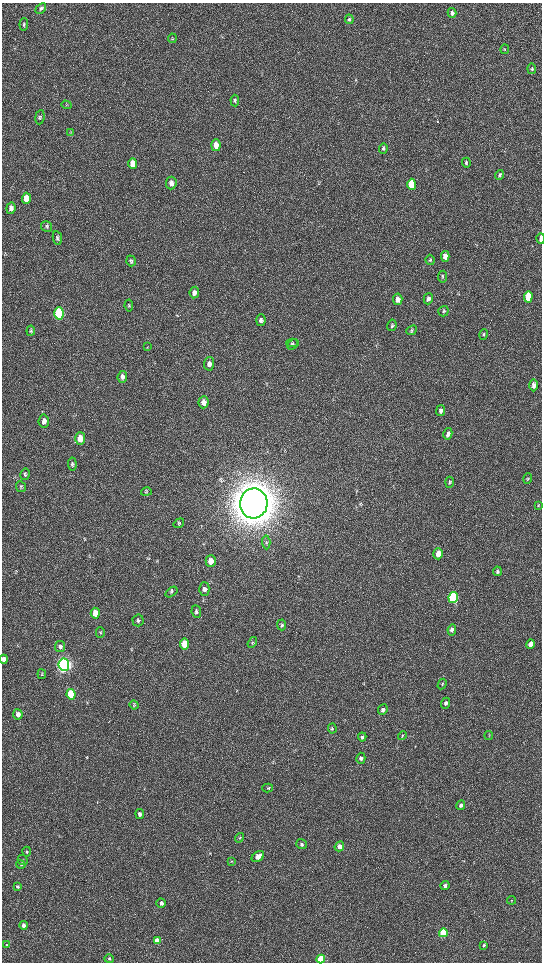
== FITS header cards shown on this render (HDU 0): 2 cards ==
NAXIS1  =                 1080 / length of data axis 1
NAXIS2  =                 1920 / length of data axis 2

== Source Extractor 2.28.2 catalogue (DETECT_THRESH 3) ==
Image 1080 x 1920 px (HDU 0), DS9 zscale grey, zoomed out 1/2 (1 PNG px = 2 x 2 image px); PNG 544 x 964 px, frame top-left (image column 1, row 1919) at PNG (2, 3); each listed source drawn as its Kron ellipse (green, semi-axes under 4 px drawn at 4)
Background 522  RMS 35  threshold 106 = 3 sigma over >= 5 px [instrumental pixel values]
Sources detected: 115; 3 cannot appear on this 1/2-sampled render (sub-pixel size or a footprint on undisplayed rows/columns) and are neither listed nor drawn; the other 112 listed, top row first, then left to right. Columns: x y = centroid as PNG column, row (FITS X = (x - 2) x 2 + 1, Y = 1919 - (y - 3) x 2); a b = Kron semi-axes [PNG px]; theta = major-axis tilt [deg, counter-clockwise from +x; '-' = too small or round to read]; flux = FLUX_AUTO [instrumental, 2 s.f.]
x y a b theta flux
41 9 6 4 43 1.7e+04
452 13 5 3 - 2.4e+04
349 19 4 4 - 1.3e+04
24 24 6 4 82 1.0e+04
172 38 5 4 - 8.5e+03
505 49 5 2 - 4.9e+03
532 69 5 3 - 9.9e+03
235 100 6 4 -85 1.2e+04
66 105 5 3 - 7.1e+03
40 117 7 4 83 1.4e+04
71 133 4 3 - 6.3e+03
216 145 6 4 86 6.0e+04
383 149 5 3 - 1.1e+04
133 163 5 4 - 1.0e+05
466 163 5 3 - 1.1e+04
499 175 5 4 - 1.0e+04
171 183 6 5 - 3.5e+04
412 184 5 4 - 3.6e+05
27 198 5 4 - 1.4e+05
11 208 6 4 83 3.0e+04
47 227 5 5 - 1.5e+04
57 238 7 4 -80 1.5e+04
541 238 5 2 - 3.3e+04
445 256 5 4 - 6.3e+04
430 260 5 4 - 9.5e+03
131 261 5 4 - 1.1e+04
442 277 6 3 83 8.6e+03
194 293 6 5 - 3.0e+04
528 297 5 4 - 2.9e+05
398 299 6 4 -85 4.2e+04
428 299 6 4 73 2.4e+04
129 305 6 4 -82 1.0e+04
443 311 5 5 - 1.2e+04
59 313 6 5 - 8.7e+05
261 320 6 4 88 2.3e+04
392 325 6 4 79 1.1e+04
412 330 6 4 40 1.0e+04
31 331 5 4 - 9.3e+03
484 334 5 4 - 9.8e+03
293 343 6 3 1 1.0e+04
293 344 6 4 42 1.2e+04
147 347 3 3 - 6.4e+03
209 364 6 5 - 3.6e+04
122 377 6 5 - 2.9e+04
534 385 6 4 89 2.8e+04
204 402 6 5 - 5.2e+04
441 410 6 4 79 2.2e+04
44 421 6 5 - 3.9e+04
448 434 6 4 77 2.8e+04
80 438 6 5 - 1.2e+05
72 464 6 4 -86 1.4e+04
25 474 6 4 78 1.3e+04
528 479 5 3 - 7.3e+03
450 482 5 3 - 1.0e+04
21 487 6 5 - 1.2e+04
146 492 5 4 - 9.5e+03
254 503 15 13 86 2.8e+07
538 506 4 3 - 5.8e+03
179 523 5 4 - 8.8e+03
266 542 7 3 -86 9.1e+03
438 554 5 4 - 7.0e+04
211 561 6 5 - 6.8e+04
497 571 5 4 - 1.1e+04
204 589 6 5 - 2.5e+04
171 592 7 4 36 1.2e+04
453 598 6 4 79 9.7e+05
196 611 6 5 - 1.7e+04
95 613 5 4 - 8.8e+04
138 620 6 5 - 1.7e+04
282 625 5 4 - 1.4e+04
452 630 5 4 - 2.0e+04
100 632 5 4 - 1.0e+04
252 642 6 3 58 9.2e+03
184 644 5 4 - 1.9e+05
531 644 5 4 - 6.5e+04
60 647 5 5 - 1.8e+04
4 659 4 3 - 3.2e+04
64 665 6 5 - 3.9e+06
42 674 5 3 - 6.8e+03
442 684 5 3 - 5.9e+03
71 694 5 4 - 4.3e+05
446 703 5 4 - 1.9e+04
134 705 4 3 - 7.3e+03
383 710 5 4 - 2.3e+04
18 714 5 4 - 4.0e+04
332 729 5 4 - 8.1e+03
402 735 5 3 - 6.8e+03
489 735 4 2 - 4.9e+03
362 737 4 3 - 1.3e+04
361 758 5 4 - 1.8e+04
268 788 5 3 - 6.3e+03
461 805 5 4 - 2.0e+04
140 814 5 4 - 2.3e+04
239 838 5 4 - 7.9e+03
302 844 5 5 - 1.4e+04
339 846 5 4 - 3.7e+04
27 852 5 4 - 1.0e+04
258 856 7 4 37 6.1e+04
23 860 5 4 - 1.1e+04
232 861 4 2 - 4.8e+03
21 865 5 4 - 9.1e+03
445 885 4 4 - 1.7e+04
17 887 4 3 - 1.1e+04
512 900 4 3 - 5.4e+03
161 903 5 4 - 2.2e+04
24 925 4 4 - 2.5e+04
443 933 4 4 - 6.5e+05
157 941 4 4 - 1.1e+05
7 945 4 3 - 6.5e+03
484 945 3 3 - 1.1e+04
109 959 5 4 - 8.7e+03
321 959 4 4 - 4.5e+05
At the frame edge (FLAGS 8, measured only in part): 3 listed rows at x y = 541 238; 4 659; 321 959
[3 sub-pixel or undisplayed-footprint detections neither listed nor drawn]